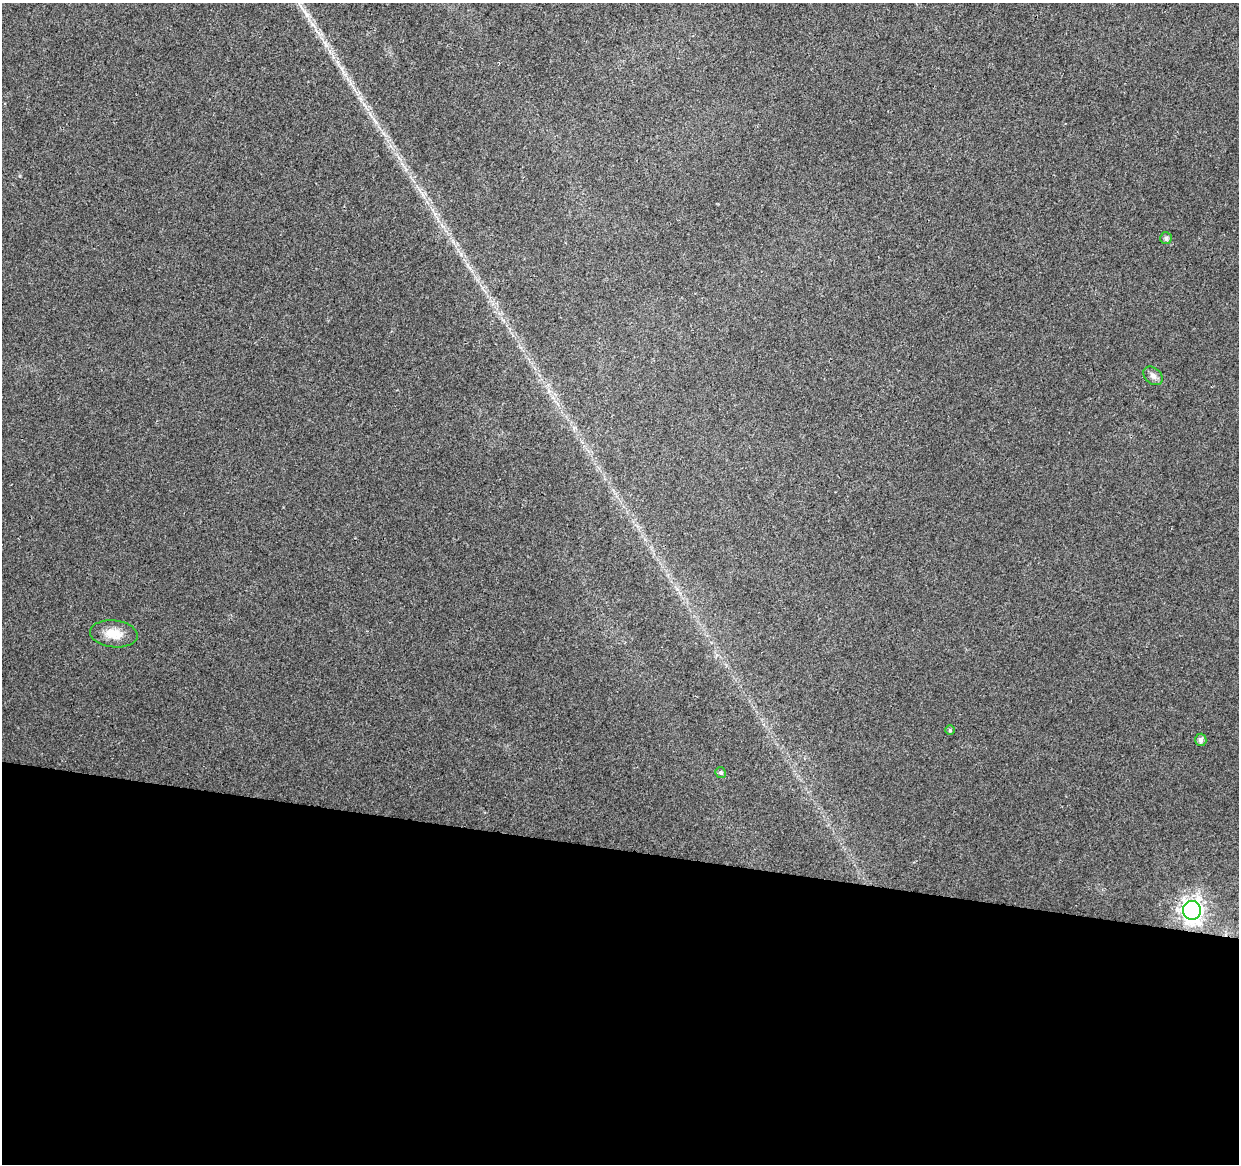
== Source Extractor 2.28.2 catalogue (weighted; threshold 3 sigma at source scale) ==
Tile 14 of 4 x 4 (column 2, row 4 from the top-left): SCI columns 1250-2486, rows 286-1447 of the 4961 x 5162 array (HDU 1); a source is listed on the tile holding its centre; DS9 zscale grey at full resolution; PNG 1241 x 1166 px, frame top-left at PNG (2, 3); each listed source drawn as its Kron ellipse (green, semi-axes under 4 px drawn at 4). Shown black and unused: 27% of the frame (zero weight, under 2 of 3 exposures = <1% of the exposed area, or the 3 px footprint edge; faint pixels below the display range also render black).
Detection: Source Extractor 2.28.2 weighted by HDU 2 'WHT'; one run over the whole footprint, this tile lists its part. Background 0.0101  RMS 0.0057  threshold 0.0259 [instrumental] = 3 sigma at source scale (4.5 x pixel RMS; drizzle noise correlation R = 1.50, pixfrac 1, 0.0396/0.0396 arcsec/px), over >= 5 px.
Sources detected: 7; all 7 listed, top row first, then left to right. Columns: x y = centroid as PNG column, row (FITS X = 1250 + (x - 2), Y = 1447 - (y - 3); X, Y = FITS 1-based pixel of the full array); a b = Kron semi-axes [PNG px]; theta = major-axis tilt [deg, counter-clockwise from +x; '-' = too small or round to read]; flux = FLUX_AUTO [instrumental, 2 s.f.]
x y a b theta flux
1166 238 6 6 - 1.2
1153 376 11 8 -42 2.6
114 634 24 13 -6 9.5
950 730 5 5 - 0.84
1201 740 6 5 - 2.2
721 773 5 5 - 1.2
1192 910 9 9 - 320
Overlapping masked pixels (flux is a lower limit): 1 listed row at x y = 1192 910